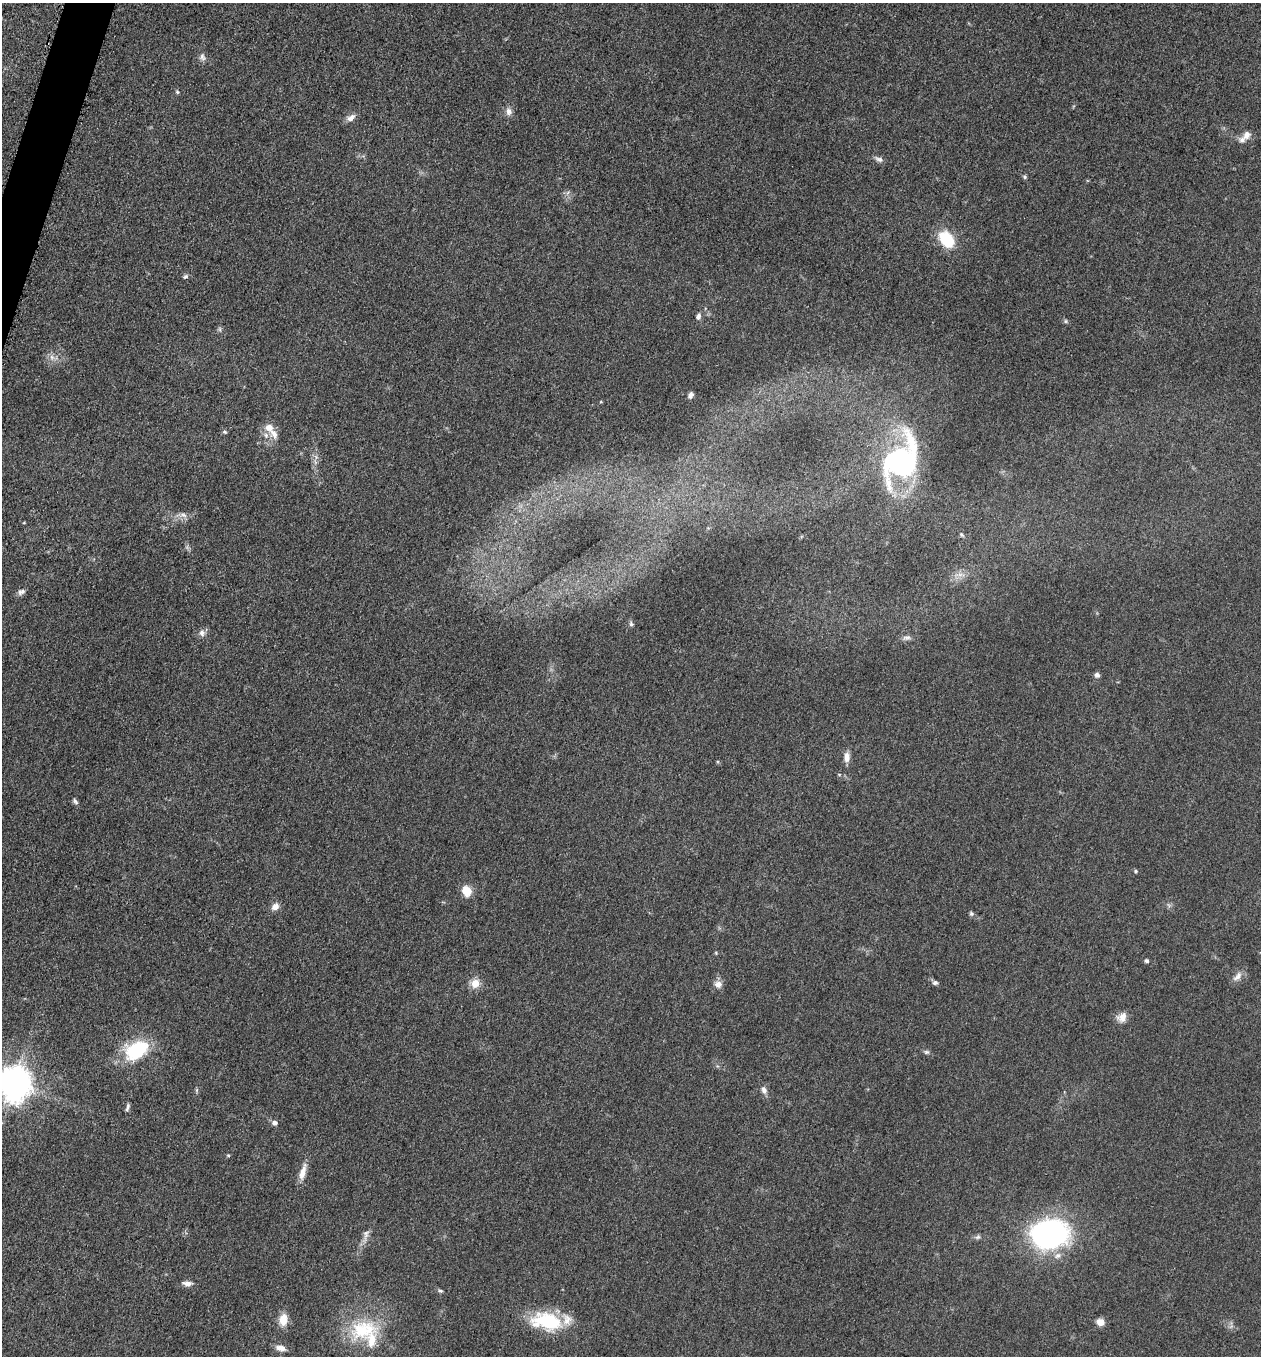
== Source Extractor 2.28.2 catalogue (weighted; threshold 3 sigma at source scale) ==
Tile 11 of 4 x 4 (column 3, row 3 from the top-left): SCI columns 2714-3972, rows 1371-2724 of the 5509 x 5463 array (HDU 1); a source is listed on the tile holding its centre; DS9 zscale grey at full resolution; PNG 1263 x 1358 px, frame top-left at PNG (2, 3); no overlay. Shown black and unused: <1% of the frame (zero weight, under 3 of 5 exposures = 3% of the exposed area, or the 3 px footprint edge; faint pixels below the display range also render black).
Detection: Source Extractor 2.28.2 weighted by HDU 2 'WHT'; one run over the whole footprint, this tile lists its part. Background 0.0603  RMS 0.0062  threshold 0.028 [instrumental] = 3 sigma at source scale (4.5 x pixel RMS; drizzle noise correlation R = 1.50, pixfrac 1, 0.05/0.05 arcsec/px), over >= 5 px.
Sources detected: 65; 1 inside a brighter object's white glare — not listed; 5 inside a brighter listed object's ellipse — not listed separately; the other 59 listed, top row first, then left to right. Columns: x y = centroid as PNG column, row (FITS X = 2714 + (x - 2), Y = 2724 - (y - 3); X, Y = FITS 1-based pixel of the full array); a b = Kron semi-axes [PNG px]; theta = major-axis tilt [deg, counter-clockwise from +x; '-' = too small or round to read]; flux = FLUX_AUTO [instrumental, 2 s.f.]
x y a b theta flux
202 57 11 8 -71 2.4
177 92 6 4 -46 0.8
509 111 11 8 87 3
351 118 12 7 39 3.3
1247 135 11 9 63 3.7
879 159 12 6 -21 2.3
1025 177 5 5 - 0.91
946 239 20 14 -51 22
185 276 7 5 38 1.2
698 316 8 6 72 2.1
1066 321 6 4 -90 0.85
220 329 7 4 -89 1.1
52 357 8 6 -46 2.4
690 395 7 5 64 2.1
269 427 11 9 -34 5.7
224 432 7 3 -8 0.82
900 461 48 31 59 120
183 515 11 6 -16 2.7
24 523 5 3 - 0.49
961 535 7 5 -52 1.1
960 575 8 5 0 2.3
21 592 10 7 23 2.2
631 624 7 5 -86 1.3
202 633 9 8 - 2.7
907 638 12 5 0 2
1097 675 6 6 - 2
847 757 13 7 89 4.3
75 801 9 5 -52 1.4
1136 871 5 4 - 0.89
466 891 13 10 -70 8.1
275 906 10 7 44 3.9
971 914 7 5 -46 1.1
716 953 5 3 - 0.55
1146 961 5 4 - 1.3
1237 976 16 8 48 3.7
475 983 12 10 66 6.4
935 983 7 6 - 1.5
718 984 10 9 - 3.6
1122 1017 13 10 55 5
136 1050 29 20 27 36
926 1052 7 5 14 1.2
12 1081 10 8 32 710
196 1090 6 4 89 0.89
764 1090 11 7 -73 2.8
127 1108 11 4 75 1.6
275 1123 7 6 - 2.4
228 1155 5 3 - 0.66
303 1172 24 7 75 6.1
1049 1234 24 19 4 190
366 1235 19 7 79 4
977 1237 9 5 26 1.6
1058 1255 10 7 31 3.1
187 1283 12 6 -5 3.2
441 1291 6 4 -2 1.1
283 1320 14 9 83 8.3
547 1321 36 19 -10 38
1100 1322 8 7 - 4.8
363 1330 43 27 12 38
281 1348 13 7 -11 4.2
Isophote crosses this tile's border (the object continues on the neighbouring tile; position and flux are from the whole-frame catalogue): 1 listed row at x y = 12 1081